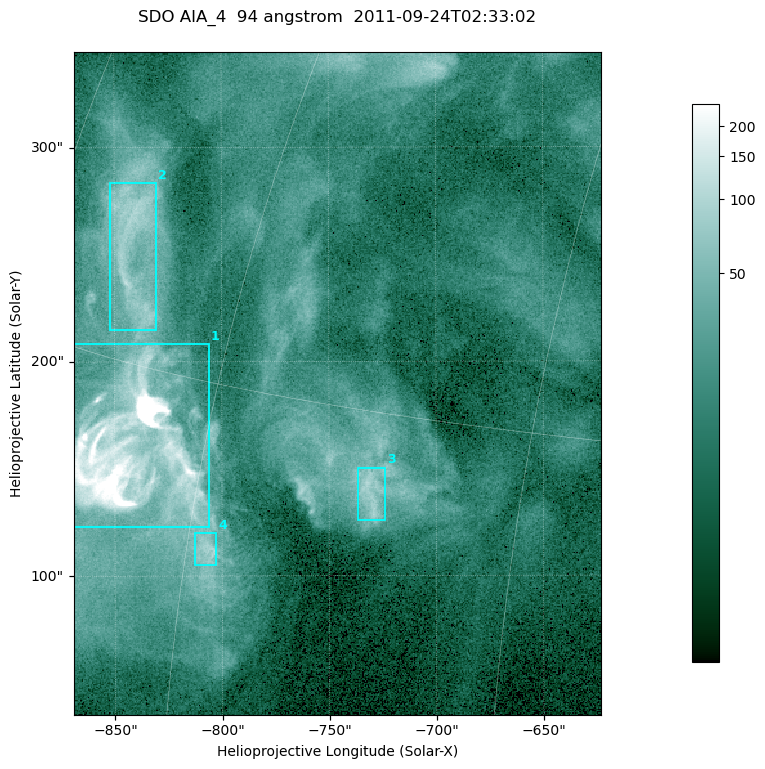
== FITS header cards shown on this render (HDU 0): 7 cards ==
TELESCOP= 'SDO     '           /
INSTRUME= 'AIA_4   '           /
WAVELNTH=                   94 /
WAVEUNIT= 'angstrom'           /
DATE-OBS= '2011-09-24T02:33:02.12' /
CTYPE1  = 'HPLN-TAN'           /
CTYPE2  = 'HPLT-TAN'           /

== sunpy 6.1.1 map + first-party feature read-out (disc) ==
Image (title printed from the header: SDO AIA_4  94 angstrom  2011-09-24T02:33:02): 410 x 515 px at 0.6 arcsec/px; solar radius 956 arcsec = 1594 px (partial field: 2.6% of the solar disc is inside the frame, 100% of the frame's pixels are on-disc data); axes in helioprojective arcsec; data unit not stated in the header (colour bar unlabelled)
Pointing: header CRPIX1/2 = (2058.48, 2043.05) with CRVAL1/2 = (0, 0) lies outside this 410 x 515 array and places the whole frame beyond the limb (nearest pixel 1.41 R_sun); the SolarSoft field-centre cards XCEN/YCEN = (-746.1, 189.7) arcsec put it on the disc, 1311 arcsec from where CRPIX/CRVAL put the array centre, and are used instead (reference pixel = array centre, CRVAL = XCEN/YCEN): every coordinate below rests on XCEN/YCEN
Orientation: roll -0.138 deg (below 1 deg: not rotated)
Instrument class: DISC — disc imager (sunpy class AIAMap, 94 A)
Bright regions (active regions / flare kernels): reference = the on-disc median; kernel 3 px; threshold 5 sigma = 48.6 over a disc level ~13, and >= 1.15x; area >= 211 px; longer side >= 5 px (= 3 arcsec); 4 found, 4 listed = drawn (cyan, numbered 1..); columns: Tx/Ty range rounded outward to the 2 arcsec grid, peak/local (2 s.f.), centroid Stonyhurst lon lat
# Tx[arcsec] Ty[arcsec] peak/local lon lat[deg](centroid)
1 -870..-806 122..210 97 -64 +13
2 -852..-830 214..284 8.9 -68 +18
3 -738..-724 126..152 7.7 -51 +13
4 -814..-802 104..120 7.5 -59 +10